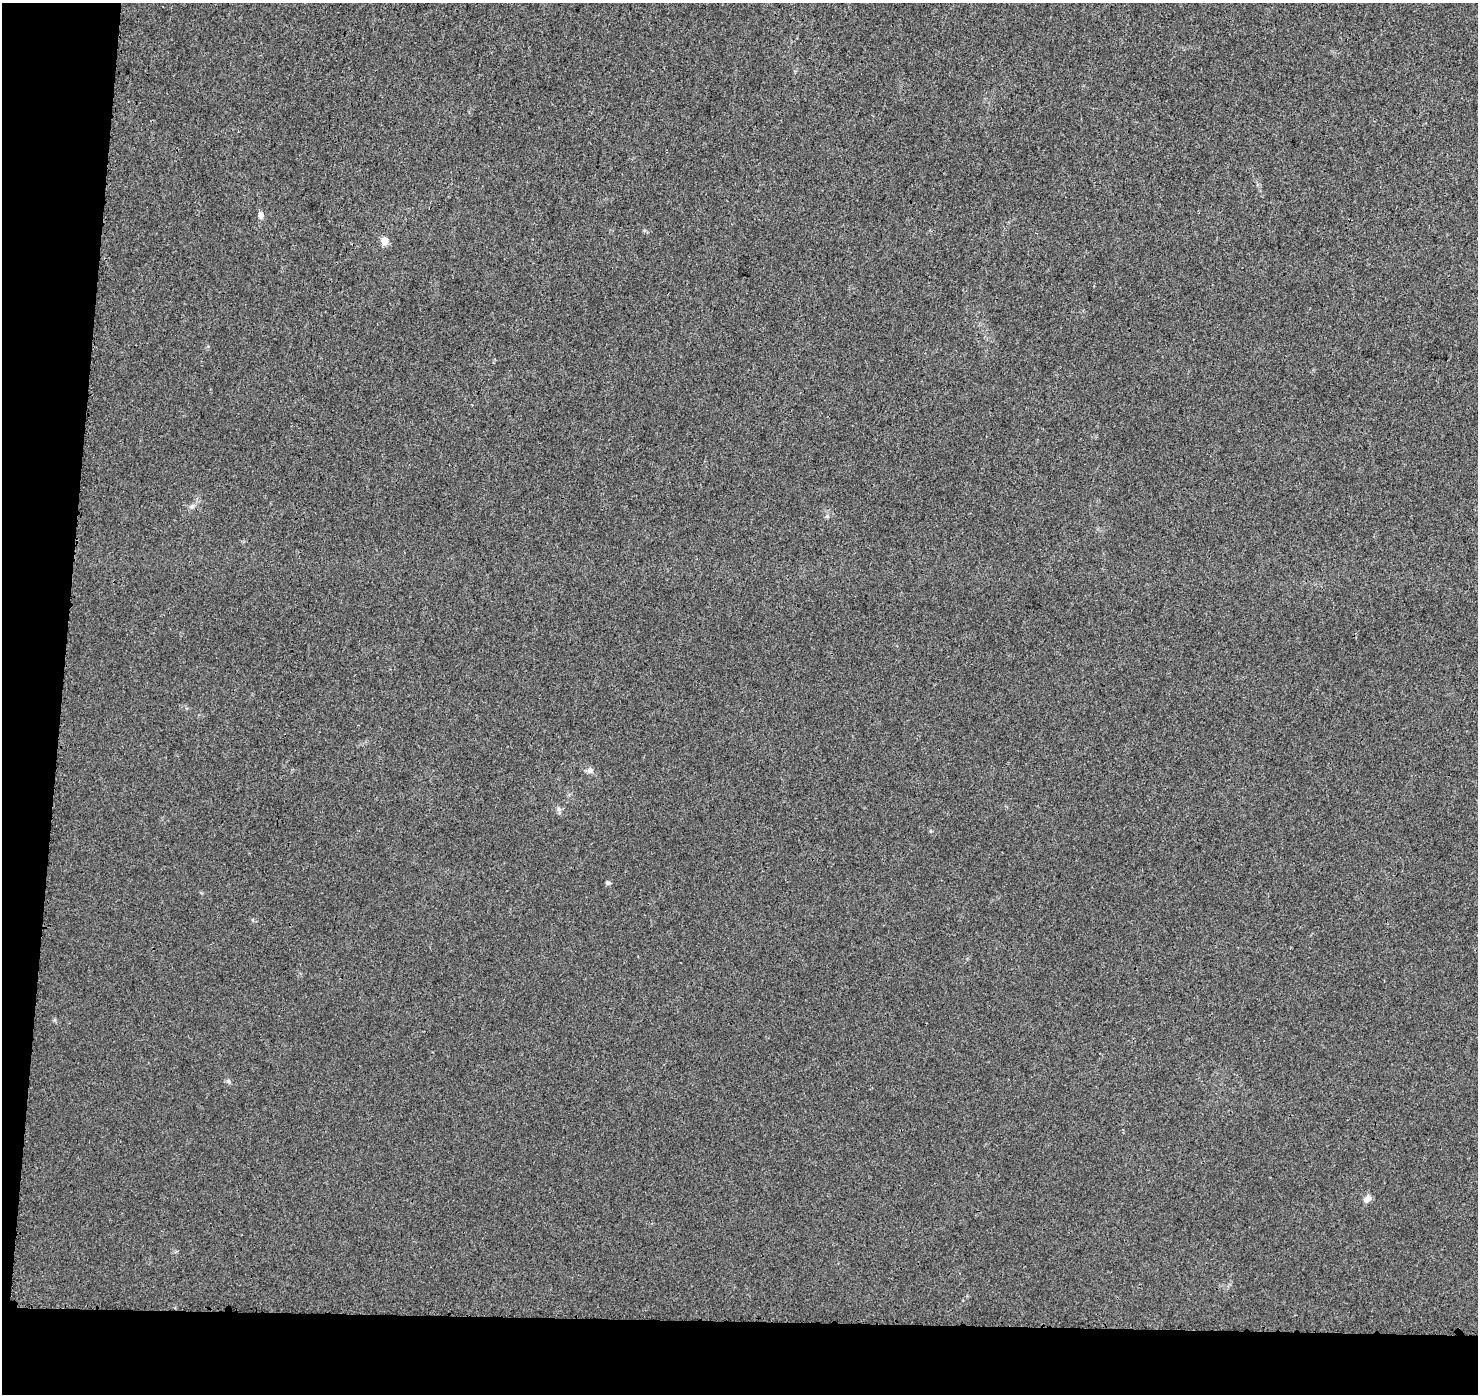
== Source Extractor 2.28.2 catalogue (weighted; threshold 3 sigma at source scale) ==
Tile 7 of 3 x 3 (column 1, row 3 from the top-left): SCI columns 18-1493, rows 241-1632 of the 4472 x 4707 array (HDU 1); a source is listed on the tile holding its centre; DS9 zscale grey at full resolution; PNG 1480 x 1396 px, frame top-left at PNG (2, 3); no overlay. Shown black and unused: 9% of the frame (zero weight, under 3 of 4 exposures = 2% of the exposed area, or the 3 px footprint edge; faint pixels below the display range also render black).
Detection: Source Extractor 2.28.2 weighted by HDU 2 'WHT'; one run over the whole footprint, this tile lists its part. Background 0.00584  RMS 0.0034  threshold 0.0152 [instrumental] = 3 sigma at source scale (4.5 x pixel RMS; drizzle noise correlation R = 1.50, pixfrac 1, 0.0396/0.0396 arcsec/px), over >= 5 px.
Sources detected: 9; all 9 listed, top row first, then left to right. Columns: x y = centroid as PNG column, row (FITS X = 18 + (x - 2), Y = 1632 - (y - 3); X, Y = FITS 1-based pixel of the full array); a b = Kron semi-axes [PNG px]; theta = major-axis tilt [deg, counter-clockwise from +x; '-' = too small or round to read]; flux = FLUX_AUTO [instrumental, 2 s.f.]
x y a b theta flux
261 215 5 5 - 2.7
384 241 5 5 - 6.7
192 507 7 6 - 0.82
827 516 6 5 - 0.56
590 770 8 7 - 1.3
559 809 8 6 -49 0.95
608 883 6 5 - 0.59
229 1081 7 6 - 0.73
1367 1199 11 8 46 1.6